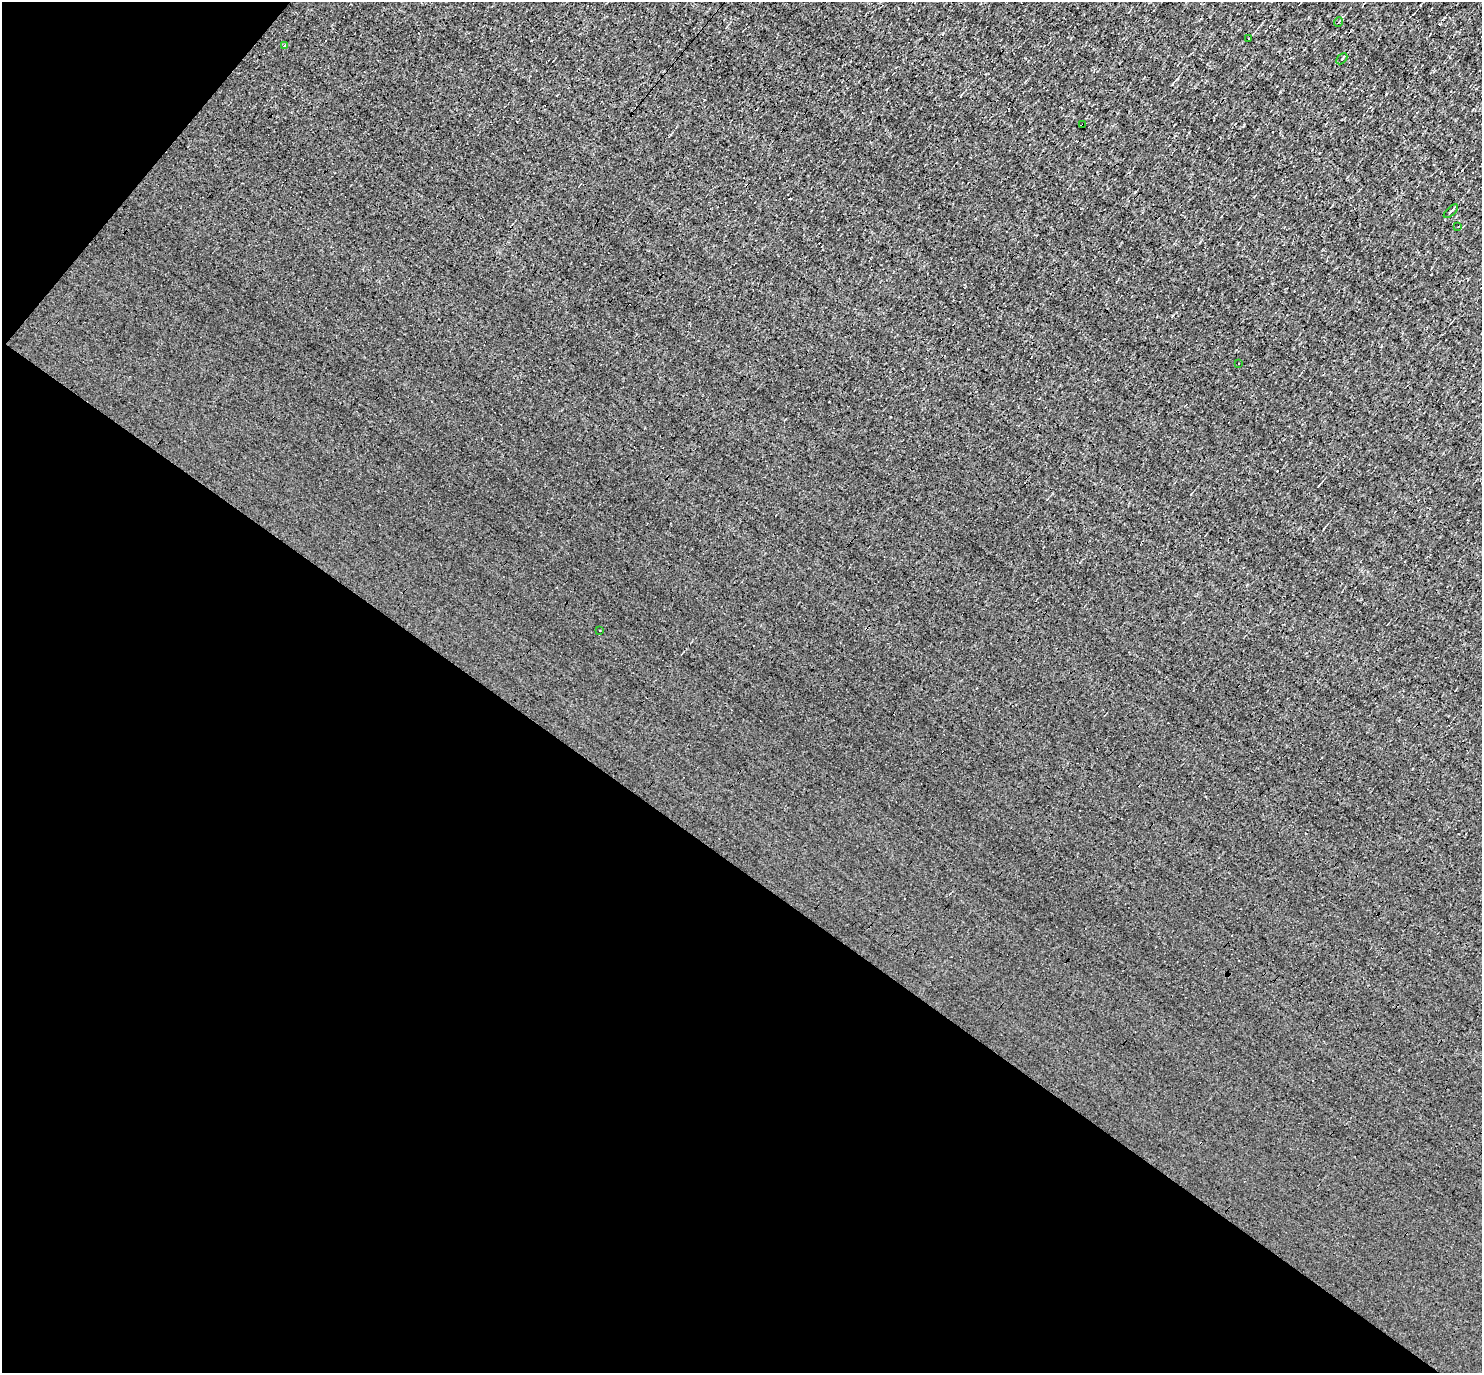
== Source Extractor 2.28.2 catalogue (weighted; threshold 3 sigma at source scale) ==
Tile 9 of 4 x 4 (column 1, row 3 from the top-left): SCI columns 1-1480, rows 1520-2890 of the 5920 x 5922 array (HDU 1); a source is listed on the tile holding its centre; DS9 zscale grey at full resolution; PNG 1484 x 1375 px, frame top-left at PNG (2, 2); each listed source drawn as its Kron ellipse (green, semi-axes under 4 px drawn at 4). Shown black and unused: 39% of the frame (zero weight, under 3 of 4 exposures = <1% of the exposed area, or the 3 px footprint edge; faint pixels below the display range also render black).
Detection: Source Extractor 2.28.2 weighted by HDU 2 'WHT'; one run over the whole footprint, this tile lists its part. Background 0.00285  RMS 0.048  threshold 0.216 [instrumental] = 3 sigma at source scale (4.5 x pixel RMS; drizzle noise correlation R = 1.50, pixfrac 1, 0.05/0.05 arcsec/px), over >= 5 px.
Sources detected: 10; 1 cosmic-ray / hot-pixel residue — neither listed nor drawn; the other 9 listed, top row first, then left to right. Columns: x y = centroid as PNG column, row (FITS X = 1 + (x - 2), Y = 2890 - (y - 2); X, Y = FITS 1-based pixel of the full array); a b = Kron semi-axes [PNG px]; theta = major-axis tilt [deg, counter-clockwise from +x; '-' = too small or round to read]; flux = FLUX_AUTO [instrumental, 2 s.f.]
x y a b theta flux
1339 22 5 3 - 4.1
1249 38 4 2 - 4.3
284 46 3 3 - 14
1342 59 6 2 45 4.8
1082 125 3 2 - 3.4
1451 211 9 3 43 7
1458 226 3 2 - 6.1
1238 363 3 2 - 3.2
600 630 3 2 - 5.6
Overlapping masked pixels (flux is a lower limit): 1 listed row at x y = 1082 125